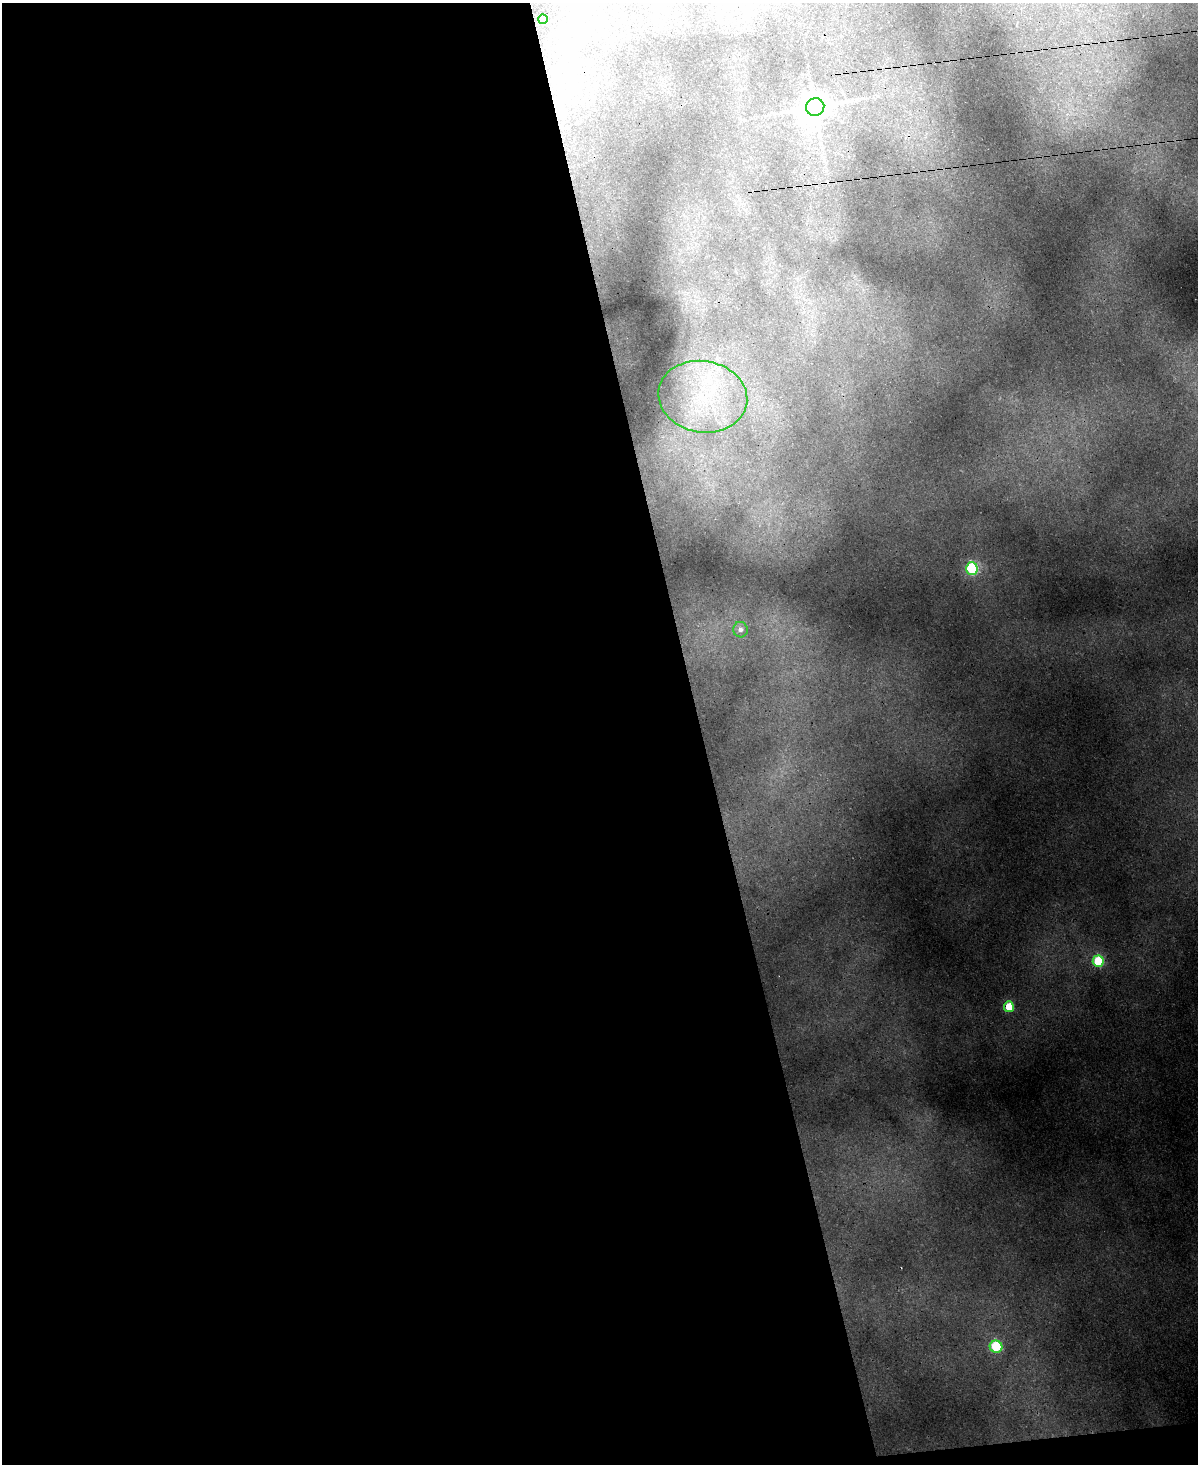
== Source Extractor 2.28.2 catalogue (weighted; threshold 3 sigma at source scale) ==
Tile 9 of 4 x 3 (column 1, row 3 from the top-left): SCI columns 119-1314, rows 363-1824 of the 5022 x 4996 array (HDU 1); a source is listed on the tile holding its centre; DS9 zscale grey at full resolution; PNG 1200 x 1466 px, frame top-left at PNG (2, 3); each listed source drawn as its Kron ellipse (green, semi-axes under 4 px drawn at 4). Shown black and unused: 59% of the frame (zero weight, under 3 of 4 exposures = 12% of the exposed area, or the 3 px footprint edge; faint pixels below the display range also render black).
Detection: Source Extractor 2.28.2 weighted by HDU 2 'WHT'; one run over the whole footprint, this tile lists its part. Background 0.0188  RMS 0.003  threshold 0.0135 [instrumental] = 3 sigma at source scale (4.5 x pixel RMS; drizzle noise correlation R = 1.50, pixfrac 1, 0.05/0.05 arcsec/px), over >= 5 px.
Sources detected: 8; all 8 listed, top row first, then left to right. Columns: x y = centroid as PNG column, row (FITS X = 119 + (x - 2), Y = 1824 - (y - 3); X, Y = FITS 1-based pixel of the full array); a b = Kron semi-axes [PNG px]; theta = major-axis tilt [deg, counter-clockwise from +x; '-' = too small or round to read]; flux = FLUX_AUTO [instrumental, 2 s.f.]
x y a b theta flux
543 19 5 4 - 5.1
815 107 9 8 - 610
703 397 45 35 -10 34
972 568 6 6 - 41
740 630 8 7 - 1.7
1098 961 6 5 - 23
1009 1007 5 5 - 12
996 1347 6 6 - 28